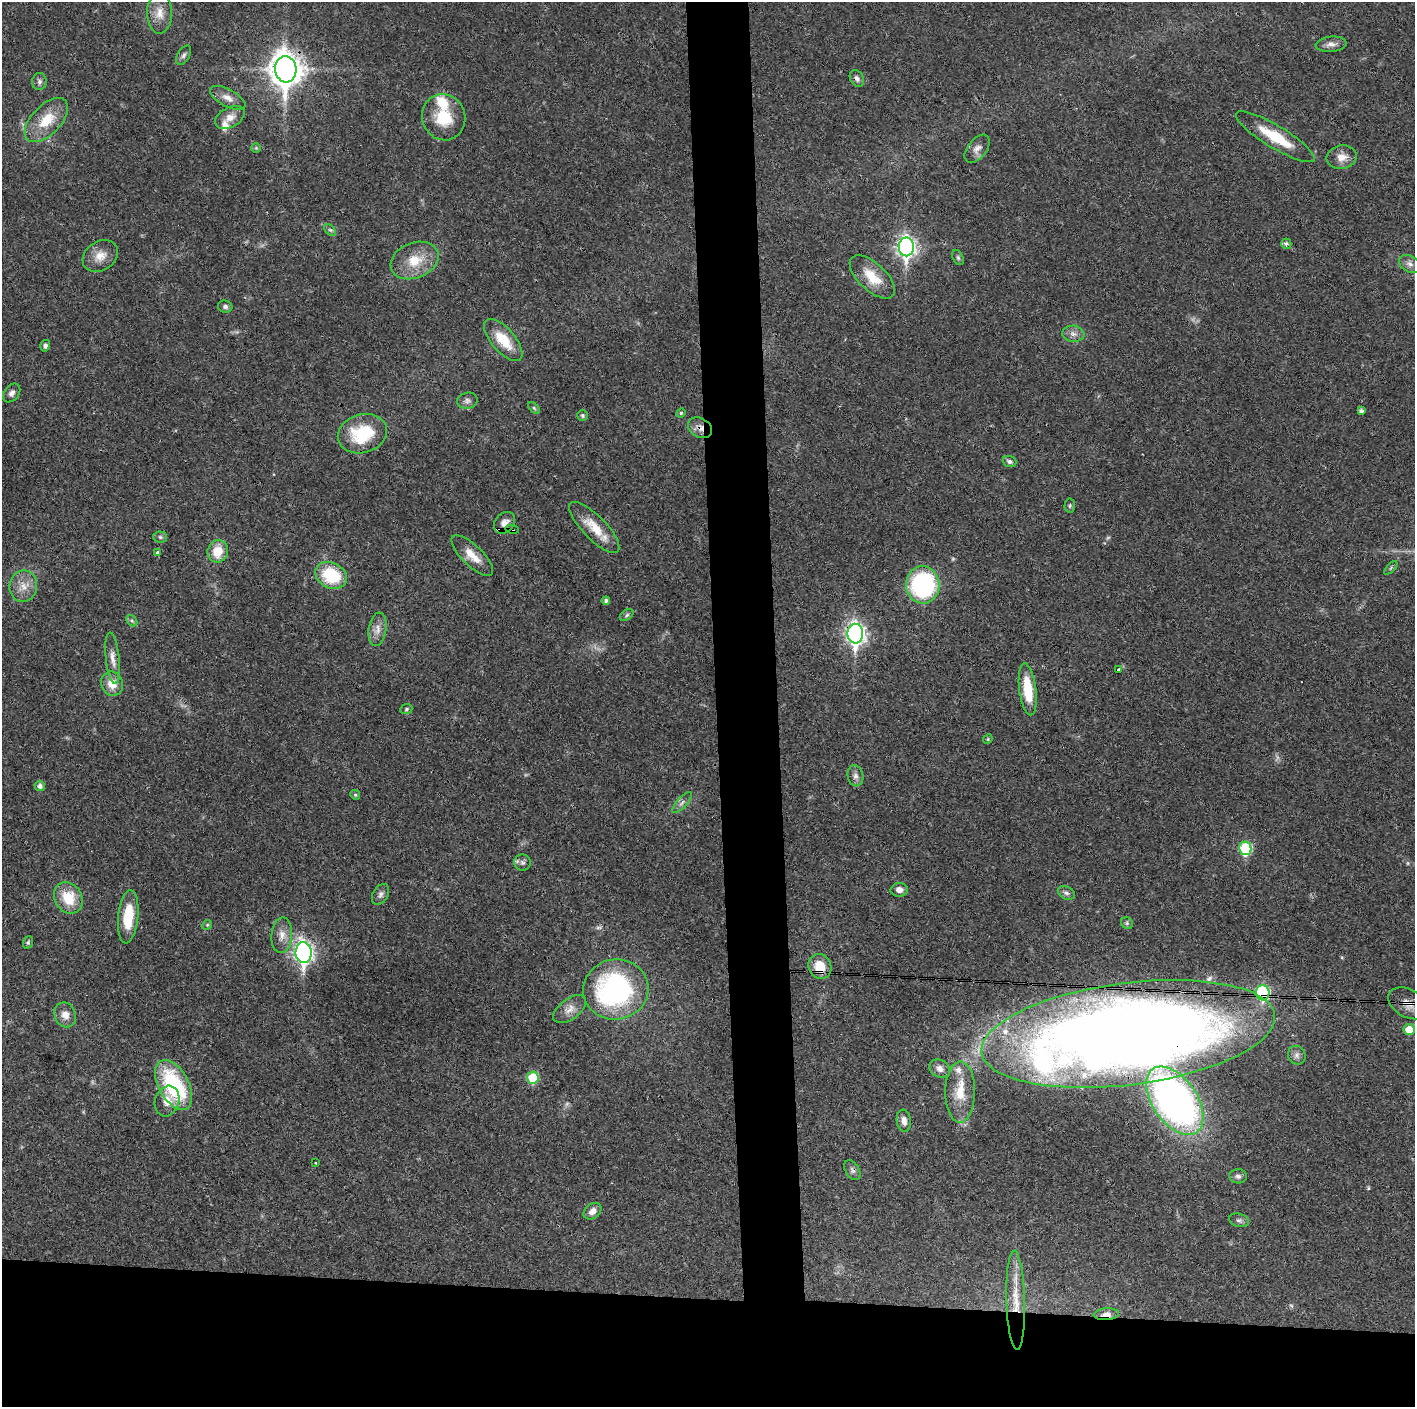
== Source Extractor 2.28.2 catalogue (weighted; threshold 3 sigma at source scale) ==
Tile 8 of 3 x 3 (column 2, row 3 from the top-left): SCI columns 1414-2826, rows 1-1405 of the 4239 x 4216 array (HDU 1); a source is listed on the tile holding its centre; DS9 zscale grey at full resolution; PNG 1417 x 1409 px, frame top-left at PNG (2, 2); each listed source drawn as its Kron ellipse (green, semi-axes under 4 px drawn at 4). Shown black and unused: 12% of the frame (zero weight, under 3 of 4 exposures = <1% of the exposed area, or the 3 px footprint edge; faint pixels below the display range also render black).
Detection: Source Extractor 2.28.2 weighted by HDU 2 'WHT'; one run over the whole footprint, this tile lists its part. Background 0.0269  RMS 0.0024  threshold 0.0106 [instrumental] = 3 sigma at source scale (4.5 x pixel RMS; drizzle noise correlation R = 1.50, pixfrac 1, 0.05/0.05 arcsec/px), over >= 5 px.
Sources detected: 105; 3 too faint to see at this stretch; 1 cosmic-ray / hot-pixel residue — neither listed nor drawn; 4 inside a brighter listed object's ellipse — not listed separately; the other 97 listed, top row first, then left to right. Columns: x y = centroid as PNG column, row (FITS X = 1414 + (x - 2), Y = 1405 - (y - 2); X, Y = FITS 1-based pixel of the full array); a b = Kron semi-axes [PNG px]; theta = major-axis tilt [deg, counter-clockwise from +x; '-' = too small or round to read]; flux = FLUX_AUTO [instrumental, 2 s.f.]
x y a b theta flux
160 13 20 12 -90 3.1
1331 44 15 7 6 1.4
184 55 10 6 58 0.68
286 69 13 10 -85 370
857 78 9 6 -58 0.81
39 82 8 7 - 0.73
228 98 19 8 -28 2
230 117 16 10 29 2.2
444 117 23 21 -70 8.2
46 120 27 14 46 6.6
1275 137 45 11 -31 8.7
256 148 5 5 - 0.3
977 149 16 9 51 1.6
1342 157 15 11 10 2.4
330 230 7 4 -43 0.44
1286 244 5 5 - 0.65
906 247 9 7 -90 100
100 256 19 14 34 3.1
958 258 8 5 -64 0.48
415 260 25 17 21 6.4
1410 264 12 8 -29 1.3
872 277 28 13 -43 5.6
225 307 7 6 - 0.59
1073 334 11 8 -6 1.3
503 340 26 11 -49 6.3
45 346 6 5 - 0.62
12 393 10 7 53 0.96
467 401 10 8 10 0.94
534 408 7 4 -45 0.4
1361 411 4 4 - 0.78
681 413 5 4 - 0.3
582 415 5 5 - 0.42
700 428 13 9 -33 1.8
362 434 25 19 17 12
1009 461 7 5 -19 0.71
1070 506 7 5 87 0.43
505 523 12 9 51 1.7
594 527 34 11 -46 5.7
512 529 7 3 -9 2.6
160 537 7 5 -3 0.47
218 551 11 10 - 4.4
158 553 3 3 - 1
472 556 27 10 -44 3.8
1391 568 8 3 46 0.33
331 575 16 12 -27 12
923 585 18 16 -85 34
23 586 16 13 82 3
606 601 4 4 - 0.6
627 615 7 5 37 0.45
132 621 6 4 -44 0.44
377 629 17 9 81 2
855 634 10 8 -86 110
113 658 26 7 -84 2
1119 670 3 3 - 0.74
112 684 12 11 - 3.3
1028 689 26 8 -83 8.1
406 709 6 5 - 0.38
988 739 5 4 - 0.25
855 776 10 8 -78 1
40 786 5 5 - 0.89
355 795 5 4 - 0.32
682 802 13 5 49 0.89
1245 848 7 6 - 17
522 862 8 8 - 0.82
899 890 8 7 - 1.3
1066 893 9 6 -27 0.72
380 894 11 7 60 0.88
68 898 16 13 -60 6.7
128 917 27 10 84 7.7
1127 923 6 5 - 0.42
207 925 5 4 - 0.3
282 935 18 10 86 2.4
28 942 6 5 - 0.37
304 952 10 8 -88 95
820 966 13 11 -63 4.7
616 989 33 30 10 45
1263 993 7 7 - 24
1408 1003 21 14 -29 4
569 1009 19 10 37 2.2
65 1015 13 10 -69 2.1
1409 1029 5 5 - 3.8
1128 1034 148 51 7 500
1297 1055 9 8 - 0.98
940 1068 11 8 -32 1.4
533 1078 6 6 - 9.6
174 1085 27 15 -61 22
960 1092 30 15 90 6.3
167 1101 15 12 73 2.6
1175 1101 38 22 -55 120
904 1121 11 7 -81 1.4
316 1163 3 3 - 0.51
852 1170 11 7 -58 0.82
1238 1176 9 7 -3 0.79
592 1211 10 7 38 1.5
1239 1220 10 6 -13 0.7
1016 1300 50 9 -88 6.7
1106 1314 13 5 4 1.5
Overlapping masked pixels (flux is a lower limit): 12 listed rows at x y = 286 69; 700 428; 512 529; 855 634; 820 966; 1263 993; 1408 1003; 1128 1034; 1175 1101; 852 1170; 1016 1300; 1106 1314